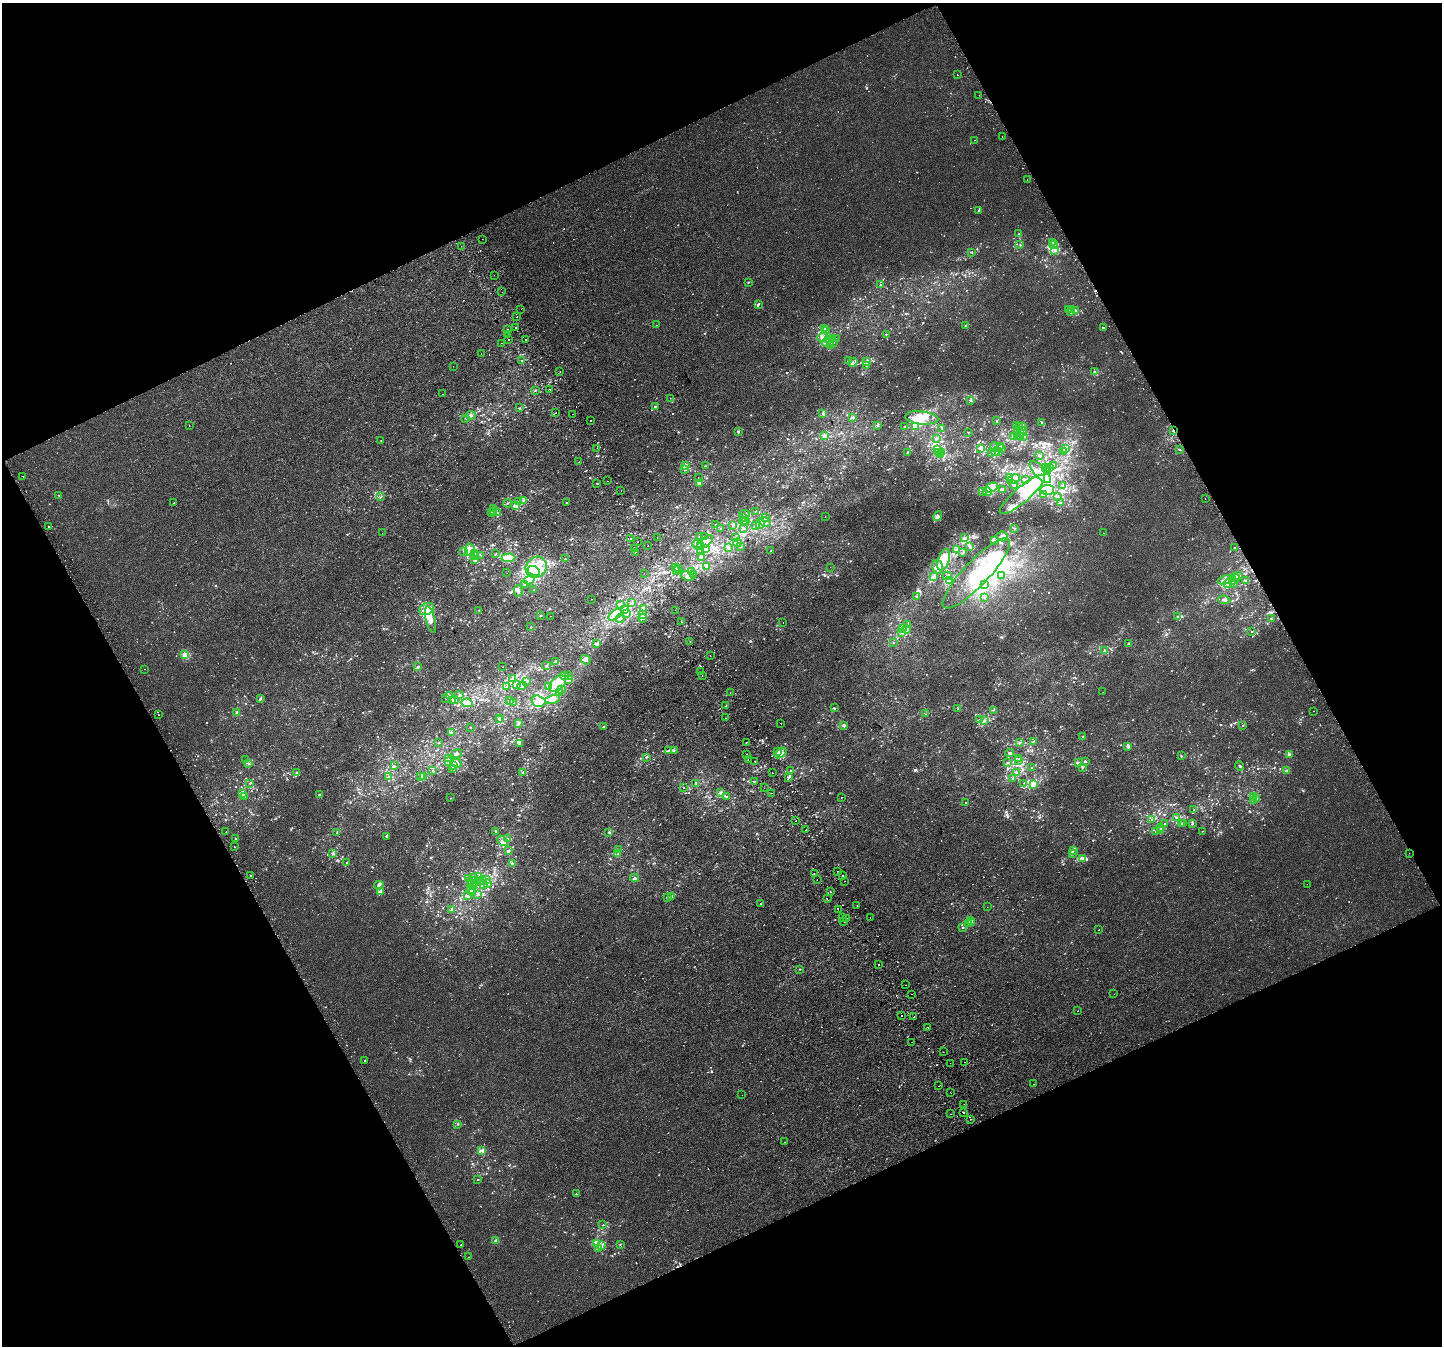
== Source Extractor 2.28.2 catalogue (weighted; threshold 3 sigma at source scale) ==
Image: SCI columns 41-5798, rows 179-5554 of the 5835 x 5676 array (HDU 1 of 3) = the unmasked area's bounding box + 8 px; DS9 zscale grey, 4 x 4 block average (1 PNG px = mean of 4 x 4 image px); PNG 1444 x 1348 px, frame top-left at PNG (2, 3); each listed source drawn as its Kron ellipse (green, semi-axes under 4 px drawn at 4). Shown black and unused: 45% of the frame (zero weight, under 2 of 3 exposures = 2% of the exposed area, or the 3 px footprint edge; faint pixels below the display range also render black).
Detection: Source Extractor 2.28.2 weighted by HDU 2 'WHT'. Background 8.60e-05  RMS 0.0028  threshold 0.0127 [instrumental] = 3 sigma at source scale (4.5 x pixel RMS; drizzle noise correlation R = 1.50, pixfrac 1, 0.0396/0.0396 arcsec/px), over >= 5 px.
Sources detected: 1855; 22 too faint to see at this stretch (4 x 4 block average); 25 inside a brighter object's white glare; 47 cosmic-ray / hot-pixel residue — neither listed nor drawn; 105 coinciding with a brighter row at this scale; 166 inside a brighter listed object's ellipse — not listed separately; of the other 1490, all 500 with FLUX_AUTO >= 0.976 (the completeness limit of this list) listed and drawn (990 fainter detections not listed), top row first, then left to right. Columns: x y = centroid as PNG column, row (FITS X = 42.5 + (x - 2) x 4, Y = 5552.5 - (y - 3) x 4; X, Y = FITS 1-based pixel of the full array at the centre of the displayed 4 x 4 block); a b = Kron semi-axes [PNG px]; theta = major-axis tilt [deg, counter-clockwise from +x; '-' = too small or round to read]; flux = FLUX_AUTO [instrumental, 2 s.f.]
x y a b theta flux
957 75 2 2 - 1.5
979 95 2 2 - 1.3
1002 137 2 2 - 8.9
974 140 2 2 - 2.4
1027 180 2 2 - 1.7
978 210 2 2 - 1.3
1019 234 2 2 - 1
482 239 2 2 - 1.1
1053 242 2 2 - 1.7
1020 244 3 2 - 1.1
1054 245 4 2 - 2.9
461 246 2 2 - 1.3
1055 250 4 3 - 3.8
972 252 2 2 - 1.1
494 275 2 2 - 2.5
748 282 2 2 - 1.4
880 285 2 2 - 1.5
502 292 2 2 - 1.9
758 304 3 2 - 1.9
521 309 2 2 - 1.2
1072 309 4 3 - 7.5
1068 310 3 2 - 1.1
1076 311 2 2 - 1
1071 313 3 2 - 2.6
517 317 2 2 - 3.3
657 325 2 2 - 3.6
965 326 2 2 - 1.2
1103 327 2 2 - 2.8
516 328 2 2 - 4.8
824 328 3 2 - 2.4
507 329 2 2 - 1.2
826 330 3 2 - 2.1
886 334 2 2 - 1.4
508 335 2 2 - 1.4
823 337 5 4 - 6.2
832 338 2 2 - 1.1
836 338 2 2 - 19
525 339 2 2 - 1.7
508 340 2 2 - 1.6
829 340 2 2 - 1.4
833 342 2 2 - 2.1
501 343 2 2 - 1.7
826 343 4 3 - 3.8
830 345 2 2 - 1.9
481 354 2 2 - 1.1
521 361 2 2 - 3.6
849 361 2 2 - 2.3
866 361 3 2 - 3.2
853 362 5 2 - 2.3
866 365 3 2 - 1.7
453 366 2 2 - 1.4
1095 371 4 2 - 1.9
560 372 2 2 - 1.5
549 389 2 2 - 3.2
535 390 2 2 - 1.2
443 394 2 2 - 1.9
670 398 2 2 - 1.1
970 400 3 3 - 2.5
655 406 2 2 - 2
519 408 2 2 - 1
556 413 2 2 - 1.7
823 413 2 2 - 3.8
573 414 2 2 - 2.4
471 415 5 2 - 4.5
853 417 2 2 - 3.3
466 418 2 2 - 1.4
922 418 16 6 -6 29
590 420 2 2 - 6
997 420 3 2 - 0.99
1042 423 2 2 - 2.2
189 425 2 2 - 1.3
878 426 3 2 - 1.9
904 426 2 2 - 1.1
916 426 4 2 - 3.8
1016 426 3 2 - 2.2
1020 426 2 2 - 1.1
1023 426 2 2 - 2.5
942 428 2 2 - 1.3
1018 430 3 2 - 1.5
738 431 2 2 - 2.1
1173 431 2 2 - 2.3
968 432 2 2 - 1.5
1022 432 5 4 - 5.4
824 436 4 3 - 5
1017 436 2 2 - 1.1
1020 436 2 2 - 1.4
1023 436 2 2 - 2.4
1014 437 3 2 - 2.5
936 439 2 2 - 1.6
381 441 2 2 - 1.1
1001 446 2 2 - 0.99
994 447 5 3 - 4.3
597 448 2 2 - 1.3
980 448 3 2 - 4.1
1002 448 2 2 - 2
1066 448 2 2 - 1.5
1180 449 2 2 - 1.7
937 450 2 2 - 1.1
999 451 2 2 - 1
907 452 3 2 - 1.4
938 452 3 3 - 3.8
995 452 4 2 - 3.1
1064 452 2 2 - 1.1
942 453 3 2 - 1.6
991 453 3 2 - 1.2
940 454 2 2 - 1.1
1039 455 2 2 - 2.3
579 462 2 2 - 2.5
685 465 2 2 - 1.2
705 466 3 2 - 1
1054 466 3 2 - 2
1045 467 3 2 - 1.4
1050 467 3 2 - 1.7
685 469 3 2 - 2.3
1048 469 3 2 - 1.9
1048 471 3 2 - 1.6
1040 472 14 6 -46 18
23 476 2 2 - 3.3
698 477 2 2 - 1.7
1009 477 3 2 - 1.1
1013 479 7 3 24 5.8
1026 480 2 2 - 1.1
607 481 2 2 - 1.1
699 483 4 2 - 1.7
597 484 2 2 - 1.4
1013 485 3 2 - 3.2
1063 486 4 2 - 1
991 488 7 4 24 20
1002 489 2 2 - 1.3
621 490 2 2 - 1.5
1047 490 7 5 4 9
983 492 3 2 - 1.9
987 492 4 3 - 8.2
1022 494 29 7 41 36
59 495 2 2 - 1.7
1044 495 3 2 - 2.2
381 496 2 2 - 1.5
1058 497 2 2 - 1
1205 499 2 2 - 1.6
523 500 3 2 - 1.5
519 501 2 2 - 1.2
1061 502 2 2 - 1.3
174 503 2 2 - 2.2
507 503 4 2 - 1.4
567 503 2 2 - 3.6
516 505 3 3 - 5
494 508 3 2 - 1.2
494 511 3 2 - 1.2
755 511 2 2 - 1.2
491 513 2 2 - 2
498 513 2 2 - 0.99
744 514 5 2 - 2.1
938 516 5 3 - 5.1
744 517 2 2 - 1.1
825 517 2 2 - 2.3
766 518 2 2 - 1.3
746 520 2 2 - 9.5
743 521 4 4 - 4
765 522 6 3 -27 5.4
760 523 5 3 - 5.6
716 525 3 2 - 1.3
733 525 3 2 - 2.8
756 525 3 2 - 1.6
49 527 2 2 - 1.5
743 528 3 2 - 2
721 529 2 2 - 2.9
1015 529 2 2 - 1.5
382 533 2 2 - 1
1104 533 2 2 - 1.9
700 536 2 2 - 1.1
1002 536 6 5 - 7.1
704 537 2 2 - 2
657 538 2 2 - 4.4
735 538 3 2 - 1.5
965 538 3 2 - 1.4
631 539 2 2 - 3.1
994 540 3 2 - 2.8
638 542 2 2 - 31
705 542 10 4 38 8.8
737 543 4 3 - 3.6
697 544 5 3 - 3.9
701 545 4 3 - 29
648 546 2 2 - 1.6
740 546 2 2 - 1.2
728 547 3 2 - 1.6
970 547 4 3 - 2.7
706 548 3 2 - 1.4
1235 548 2 2 - 3.9
634 549 2 2 - 1.1
957 549 2 2 - 1.2
470 550 6 5 - 15
464 551 2 2 - 1.8
701 551 2 2 - 1.5
770 551 2 2 - 1.5
635 552 2 2 - 1.2
475 553 2 2 - 1.7
963 553 3 2 - 1.3
495 554 3 2 - 1.2
474 555 2 2 - 2.2
481 555 2 2 - 1
701 557 2 2 - 1.6
509 558 7 4 4 21
565 559 2 2 - 1.2
475 560 3 2 - 3.4
944 560 11 5 71 18
536 567 11 10 - 40
675 567 4 2 - 2.8
707 567 2 2 - 1.9
830 567 2 2 - 1.2
937 567 7 5 -74 8.2
678 569 3 2 - 1.8
534 571 6 4 -21 120
676 571 3 2 - 1.7
692 572 2 2 - 1.9
507 573 2 2 - 1.8
644 573 2 2 - 1.5
976 573 47 12 46 120
693 575 2 2 - 1.5
1238 575 3 3 - 2.3
688 576 7 4 -25 8.3
933 576 4 2 - 2.4
947 576 4 2 - 2.2
1002 576 3 2 - 1.9
1235 578 5 3 - 6
529 580 5 3 - 8.5
1226 580 8 4 17 10
949 581 3 3 - 2.8
1232 581 2 2 - 0.98
1246 581 2 2 - 2
1228 583 5 4 - 6.5
525 584 2 2 - 1.4
1234 584 2 2 - 1.4
985 585 2 2 - 1.2
534 590 2 2 - 1.6
518 591 6 3 -75 4.1
916 597 2 2 - 1.1
984 597 2 2 - 2.4
592 599 2 2 - 1.8
1224 600 6 3 -6 2.9
632 603 3 2 - 1.7
620 604 4 2 - 1.5
427 609 7 6 - 17
625 609 4 3 - 3.1
644 609 2 2 - 1
479 610 2 2 - 1.3
675 610 2 2 - 1.1
627 614 3 2 - 1.5
643 614 3 2 - 2
541 615 3 2 - 1
615 615 8 4 37 9.5
551 616 2 2 - 0.99
1178 617 3 2 - 4.3
620 618 4 2 - 1.9
643 618 4 2 - 3.8
430 619 13 4 -77 15
1271 619 3 2 - 1.1
681 622 2 2 - 1
783 622 2 2 - 1.1
908 624 2 2 - 1
531 627 2 2 - 0.99
902 628 4 2 - 5.4
906 629 4 2 - 2.9
1252 631 2 2 - 1.1
902 632 4 2 - 2.3
690 641 2 2 - 3.1
597 643 3 2 - 2.5
893 643 2 2 - 1.1
1128 644 2 2 - 1.4
1105 651 3 2 - 1.4
185 655 2 2 - 48
710 656 2 2 - 1.4
586 660 5 4 - 4.8
555 662 3 2 - 1.9
546 665 2 2 - 1.1
418 666 2 2 - 1.7
502 667 2 2 - 1.7
145 669 2 2 - 2.4
701 671 2 2 - 1.5
568 675 3 2 - 1.4
564 676 4 2 - 1.8
702 676 2 2 - 1.9
512 679 4 4 - 3.8
569 680 2 2 - 1.7
526 682 2 2 - 0.99
558 684 10 6 45 31
517 685 4 2 - 4.7
522 686 5 3 - 4
548 686 2 2 - 1.3
506 687 3 2 - 1.3
561 690 3 2 - 1.2
560 692 4 2 - 2.1
730 692 2 2 - 2.5
1103 692 2 2 - 2.4
459 694 3 2 - 1.3
449 695 3 2 - 1.5
446 698 2 2 - 1.1
260 699 3 2 - 2.6
455 699 3 2 - 4.1
552 699 8 3 14 9.6
452 700 3 2 - 2.2
510 700 3 2 - 2.1
538 701 7 5 -18 24
467 703 6 3 -6 6.3
513 703 2 2 - 1
726 706 2 2 - 1.3
834 708 2 2 - 0.99
958 709 3 2 - 1.3
993 710 2 2 - 1
1313 711 2 2 - 1.1
237 712 3 2 - 2
926 714 3 2 - 1
158 715 2 2 - 2.7
499 718 2 2 - 1.4
725 718 2 2 - 13
980 719 2 2 - 2.4
500 720 2 2 - 3
984 721 3 2 - 1.6
781 723 2 2 - 2.6
518 724 2 2 - 1.4
843 725 2 2 - 3.4
1243 725 2 2 - 1.5
470 727 2 2 - 1.6
603 727 2 2 - 1
451 732 3 2 - 2
1083 736 3 2 - 1.4
1033 741 3 2 - 1.3
746 742 2 2 - 5.8
1020 742 4 3 - 2.6
439 743 2 2 - 0.99
519 743 3 3 - 4.1
1128 747 2 2 - 1.4
674 750 3 2 - 1
668 751 2 2 - 1.1
778 751 2 2 - 1.8
781 753 7 3 36 6.4
1009 753 4 2 - 2.7
457 754 5 2 - 2.8
747 754 2 2 - 5.3
1289 754 3 2 - 3.2
1181 756 2 2 - 1.3
647 757 2 2 - 1.1
449 758 2 2 - 0.98
246 759 2 2 - 1
1019 759 3 2 - 1.2
748 760 2 2 - 4
448 761 2 2 - 2.1
755 761 2 2 - 2.4
1018 761 2 2 - 1.1
1008 762 3 2 - 1.3
1085 762 2 2 - 1.1
249 763 3 2 - 1.7
456 763 6 3 -20 5.6
1078 763 3 2 - 5.1
394 766 4 2 - 1.7
453 766 2 2 - 1.4
1240 766 5 2 - 2.8
1032 767 2 2 - 1
1082 767 2 2 - 1.2
453 769 3 2 - 1.1
791 770 2 2 - 1.4
1286 770 3 2 - 1.3
432 771 2 2 - 1
522 772 2 2 - 2.5
1016 772 3 2 - 1.5
296 773 3 2 - 2.3
772 773 2 2 - 1.5
421 776 3 2 - 1.1
423 776 2 2 - 3
388 777 3 2 - 1.9
789 777 2 2 - 1.4
1012 779 2 2 - 1.4
754 781 2 2 - 1
250 783 2 2 - 1
696 783 2 2 - 1.4
1024 783 2 2 - 1.1
1033 784 4 3 - 6.4
683 788 2 2 - 1.6
764 788 2 2 - 7.1
243 793 4 3 - 3.1
721 793 3 2 - 2.7
771 793 2 2 - 1.3
319 794 2 2 - 1.5
727 796 2 2 - 1.7
245 797 2 2 - 1
1253 797 3 2 - 1.3
450 798 2 2 - 1
841 798 2 2 - 2.4
1257 799 2 2 - 1.1
1254 801 3 2 - 1.9
966 802 2 2 - 2.2
1194 810 2 2 - 1.2
1176 817 2 2 - 1.9
1152 819 2 2 - 1.4
796 821 2 2 - 5
1184 823 2 2 - 1.4
1165 824 2 2 - 1.2
1181 824 2 2 - 0.99
1192 824 2 2 - 2.3
1161 827 2 2 - 1.1
806 830 2 2 - 2.3
1161 831 3 2 - 7.7
1202 831 2 2 - 1
226 832 2 2 - 3.7
496 832 2 2 - 1.9
609 832 3 2 - 1.8
1156 832 3 2 - 1.6
337 833 3 2 - 1.7
387 836 3 2 - 1.6
235 838 2 2 - 1.4
508 838 4 2 - 1.9
502 841 6 3 -44 6.1
234 846 2 2 - 1.6
619 849 4 2 - 1.4
1074 850 2 2 - 1
508 851 3 2 - 2.3
1409 853 2 2 - 2.9
333 854 3 2 - 2.3
618 854 2 2 - 1.2
1072 854 4 2 - 2.2
1082 858 4 3 - 4
347 863 2 2 - 1.3
512 863 3 2 - 2.8
837 871 2 2 - 4
814 874 2 2 - 1.9
251 875 2 2 - 11
478 876 2 2 - 1.3
842 876 2 2 - 1.3
468 878 2 2 - 1.1
473 878 2 2 - 1
634 878 4 2 - 4.1
486 879 3 2 - 1.1
817 879 2 2 - 2.1
472 881 3 2 - 2.1
482 881 2 2 - 1.1
845 881 2 2 - 1.7
472 884 5 2 - 3
475 884 2 2 - 1.7
483 884 4 2 - 1.8
488 884 4 2 - 1.2
1307 884 2 2 - 1.2
379 885 4 2 - 2.3
473 887 3 2 - 2.2
471 889 3 2 - 2
381 892 4 2 - 3.1
472 892 4 2 - 1.8
831 892 2 2 - 2.6
467 895 3 2 - 2.3
478 895 4 2 - 1.9
672 897 3 2 - 1.8
668 898 3 2 - 1.2
827 899 2 2 - 2
760 904 2 2 - 1.8
857 906 2 2 - 2.4
987 907 2 2 - 1.2
451 909 3 2 - 2.9
838 909 2 2 - 1.5
870 917 2 2 - 3.7
842 918 2 2 - 2.2
847 918 2 2 - 1.2
971 920 3 2 - 4.8
844 921 2 2 - 2.7
971 923 2 2 - 1.8
969 924 2 2 - 1.2
963 927 2 2 - 1.9
1099 930 2 2 - 1.5
879 964 2 2 - 8.1
800 969 2 2 - 1.8
905 985 2 2 - 1.6
911 994 2 2 - 1.2
1114 994 2 2 - 1
1078 1011 2 2 - 1.3
902 1016 2 2 - 1.4
914 1016 2 2 - 2.9
928 1027 2 2 - 2.2
912 1042 2 2 - 1.8
943 1052 2 2 - 2.4
364 1060 2 2 - 13
964 1062 2 2 - 1.7
950 1063 2 2 - 1.8
1034 1084 2 2 - 1.5
939 1086 2 2 - 1
951 1092 2 2 - 2
742 1095 2 2 - 1.9
964 1104 2 2 - 4.8
963 1113 2 2 - 11
951 1114 2 2 - 1.9
970 1119 2 2 - 3.5
457 1124 2 2 - 1.3
785 1142 2 2 - 3.1
482 1150 4 3 - 3.7
477 1180 3 2 - 1.1
576 1194 2 2 - 1.5
603 1225 2 2 - 1
496 1241 2 2 - 20
597 1243 4 3 - 6.5
461 1244 2 2 - 2.6
620 1244 2 2 - 1.1
601 1246 3 3 - 3.4
599 1248 3 2 - 2.2
468 1257 2 2 - 1.5
Overlapping masked pixels (flux is a lower limit): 2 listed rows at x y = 1173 431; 1409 853
Diffuse or blended objects may show on this block-average render without a row.